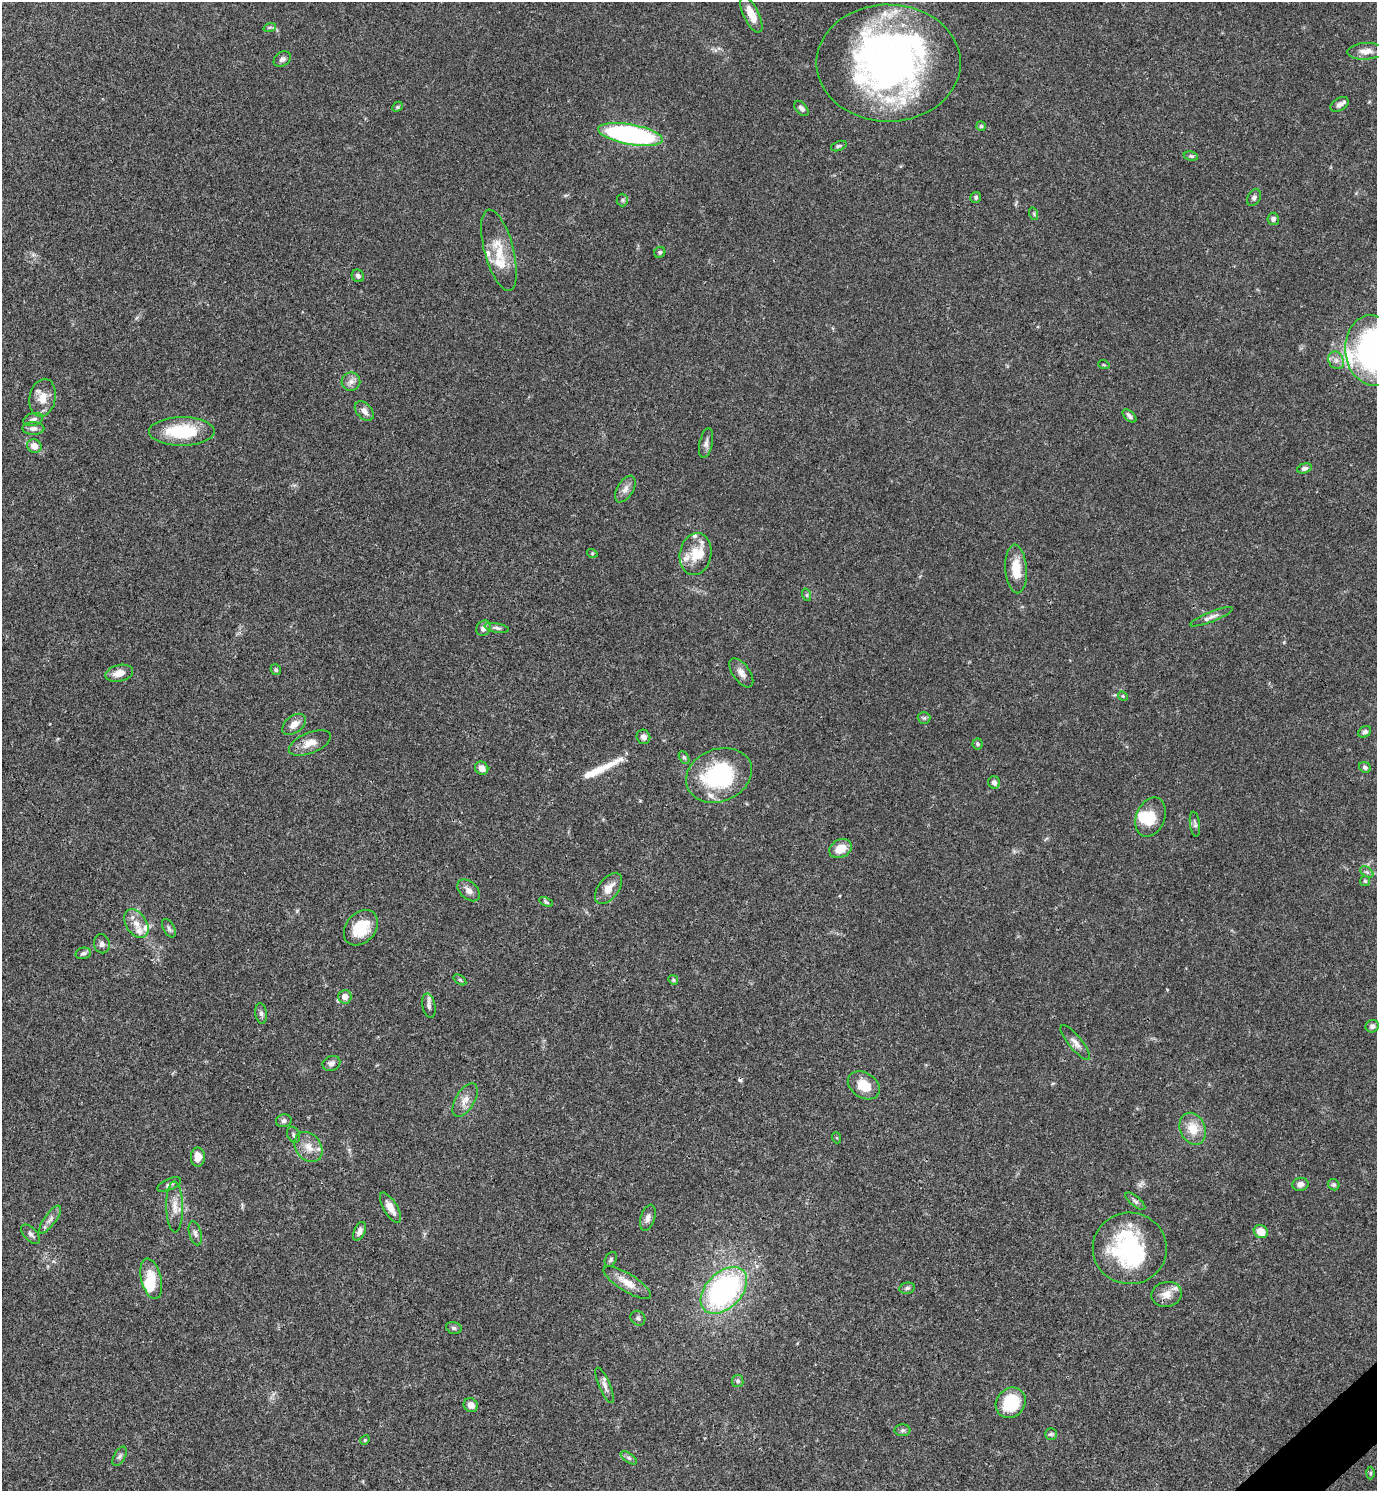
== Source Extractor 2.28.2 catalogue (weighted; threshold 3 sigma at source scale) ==
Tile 6 of 4 x 4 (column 2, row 2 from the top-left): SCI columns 1675-3049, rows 2980-4468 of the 5958 x 5961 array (HDU 1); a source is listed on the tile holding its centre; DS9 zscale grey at full resolution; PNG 1379 x 1493 px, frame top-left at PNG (2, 2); each listed source drawn as its Kron ellipse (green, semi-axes under 4 px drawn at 4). Shown black and unused: <1% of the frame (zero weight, under 3 of 4 exposures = <1% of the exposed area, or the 3 px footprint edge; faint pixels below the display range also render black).
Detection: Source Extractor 2.28.2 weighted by HDU 2 'WHT'; one run over the whole footprint, this tile lists its part. Background 0.0392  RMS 0.0026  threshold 0.0116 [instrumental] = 3 sigma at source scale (4.5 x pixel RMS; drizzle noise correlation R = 1.50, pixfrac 1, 0.05/0.05 arcsec/px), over >= 5 px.
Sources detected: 135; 5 inside a brighter object's white glare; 1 cosmic-ray / hot-pixel residue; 1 long thin detection or spike segment (spike, bleed or trail) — neither listed nor drawn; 12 inside a brighter listed object's ellipse — not listed separately; the other 116 listed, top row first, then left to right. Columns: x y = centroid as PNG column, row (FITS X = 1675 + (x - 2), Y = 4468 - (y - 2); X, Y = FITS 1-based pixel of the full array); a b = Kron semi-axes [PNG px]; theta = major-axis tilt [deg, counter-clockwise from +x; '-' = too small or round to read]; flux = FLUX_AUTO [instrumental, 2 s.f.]
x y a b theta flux
751 14 20 7 -64 3.8
270 27 6 4 18 0.42
1366 51 19 8 2 2.3
282 59 9 7 34 0.84
888 63 72 58 0 120
1339 104 10 6 32 0.94
397 107 6 4 46 0.33
801 108 9 5 -49 0.88
981 126 5 4 - 0.39
630 134 33 10 -10 54
839 146 8 4 21 0.47
1191 156 7 4 -9 0.45
976 197 5 5 - 0.47
1254 197 9 6 62 0.75
622 200 6 6 - 0.54
1034 214 6 4 -72 0.4
1273 219 6 5 - 0.72
499 250 42 14 -75 7.1
660 252 6 5 - 0.51
358 276 6 6 - 0.79
1373 351 35 28 -83 67
1336 360 9 7 -59 1.3
1104 365 6 3 -18 0.28
351 382 9 9 - 1.4
43 398 19 13 79 3.6
364 411 11 7 -46 1.5
1129 416 8 4 -42 0.8
33 419 10 6 17 1
33 429 11 6 0 1
182 431 33 14 0 13
706 443 15 6 78 1.2
34 446 7 6 - 2.1
1304 468 7 5 16 0.8
625 489 15 8 60 1.6
592 553 5 3 - 0.25
696 554 21 16 79 5.8
1016 569 24 11 -86 5.6
807 595 6 4 -72 0.36
1211 617 23 5 21 1.5
483 628 8 6 59 1.5
497 628 12 4 -11 0.7
276 670 5 5 - 0.49
119 673 14 8 13 2.7
741 673 17 8 -54 1.8
1123 696 5 4 - 0.29
924 718 6 6 - 0.5
294 724 13 8 38 2
1365 732 7 5 38 0.71
643 737 7 6 - 1
310 743 22 10 22 3
977 744 5 5 - 0.54
684 757 7 4 -61 0.48
1365 767 6 5 - 0.56
482 768 7 6 - 1.8
719 775 34 26 21 26
994 782 6 5 - 0.95
1151 817 20 14 68 6
1195 824 12 5 -83 0.71
840 849 12 9 28 3.9
1367 872 7 4 -34 0.57
1365 881 5 5 - 0.38
609 888 18 10 53 3
469 890 13 8 -41 1.6
546 902 7 4 -27 0.45
136 924 15 10 -57 2.7
169 928 10 5 -60 0.73
361 928 20 14 49 7.6
102 944 9 7 -79 0.94
83 953 8 5 13 0.67
460 980 7 4 -36 0.4
673 980 5 4 - 0.36
345 997 7 6 - 2.1
429 1006 12 6 -79 1
261 1013 10 6 -82 0.79
1372 1026 7 6 - 0.94
1075 1043 22 6 -51 1.7
331 1063 9 7 24 1.1
864 1085 17 12 -34 5
465 1100 18 9 59 2.5
284 1121 8 6 14 0.8
1193 1129 16 12 -66 4.6
294 1135 8 6 -61 0.59
837 1138 5 3 - 0.23
308 1147 16 12 -53 3.2
198 1157 9 7 89 2.9
169 1184 13 5 24 0.78
1300 1184 8 6 9 1.3
1334 1185 6 5 - 0.52
1135 1201 12 5 -39 0.73
175 1207 25 8 -89 3
390 1208 17 7 -59 2.6
648 1218 13 7 73 1.3
50 1219 16 6 54 1.4
359 1231 10 5 65 1.2
1261 1232 7 6 - 3.1
195 1233 12 6 -77 0.97
31 1234 12 6 -47 0.93
1130 1248 37 36 - 27
611 1259 8 5 61 0.53
151 1279 21 10 -77 5.7
627 1283 27 9 -32 3.8
907 1288 8 5 10 0.57
724 1290 28 18 45 54
1167 1294 15 12 11 2.6
638 1318 8 7 - 0.68
454 1328 8 5 -15 0.55
738 1381 6 5 - 0.51
605 1385 19 5 -67 1.4
1011 1403 16 14 47 11
471 1405 7 6 - 1.7
903 1430 8 6 0 0.59
1051 1434 5 5 - 0.49
365 1440 5 4 - 0.3
120 1456 10 5 60 0.76
629 1458 9 4 -35 0.62
1370 1473 6 4 88 0.34
Isophote crosses this tile's border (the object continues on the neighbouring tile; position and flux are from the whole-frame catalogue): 1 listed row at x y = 1373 351